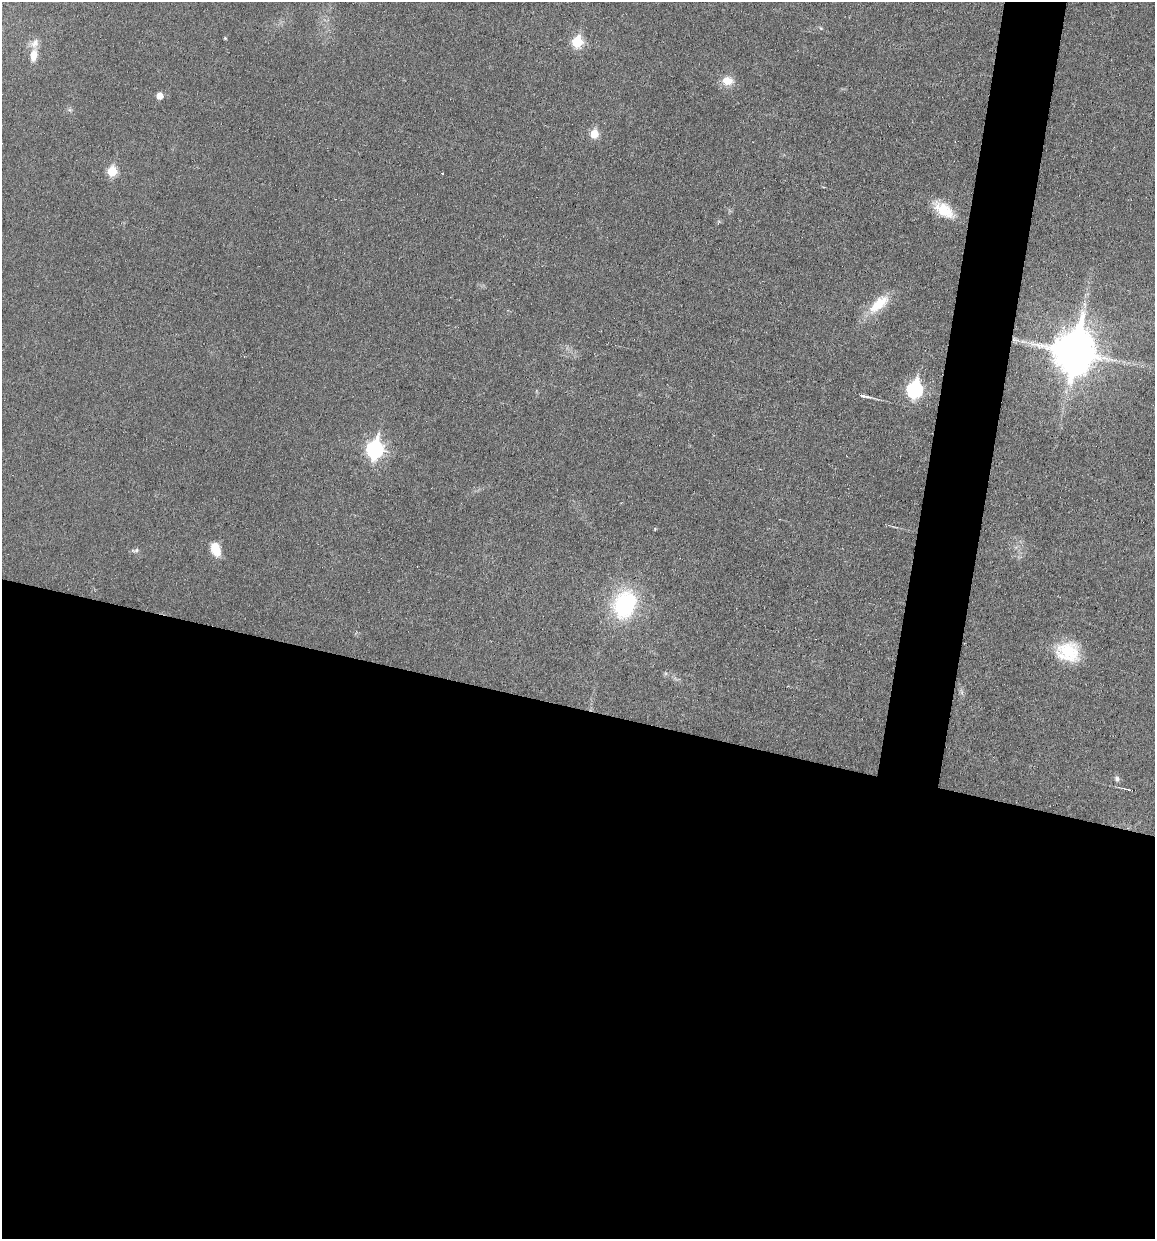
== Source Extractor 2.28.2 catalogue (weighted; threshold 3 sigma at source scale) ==
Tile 14 of 4 x 4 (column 2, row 4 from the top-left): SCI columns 1271-2423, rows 2-1238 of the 4970 x 4950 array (HDU 1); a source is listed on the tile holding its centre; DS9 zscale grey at full resolution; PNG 1157 x 1241 px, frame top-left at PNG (2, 2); no overlay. Shown black and unused: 46% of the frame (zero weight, under 3 of 6 exposures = <1% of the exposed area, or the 3 px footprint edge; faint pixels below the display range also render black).
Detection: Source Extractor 2.28.2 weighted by HDU 2 'WHT'; one run over the whole footprint, this tile lists its part. Background 0.0336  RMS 0.004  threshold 0.0165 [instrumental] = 3 sigma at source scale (4.09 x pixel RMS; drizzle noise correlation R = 1.36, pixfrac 0.8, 0.05/0.05 arcsec/px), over >= 5 px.
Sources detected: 21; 1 inside a brighter listed object's ellipse — not listed separately; the other 20 listed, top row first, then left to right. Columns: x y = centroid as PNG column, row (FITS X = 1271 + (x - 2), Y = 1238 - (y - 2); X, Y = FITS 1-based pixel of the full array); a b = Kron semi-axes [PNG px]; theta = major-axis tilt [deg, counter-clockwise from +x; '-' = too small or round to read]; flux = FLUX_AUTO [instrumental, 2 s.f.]
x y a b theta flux
225 38 4 3 - 0.39
577 42 6 6 - 23
34 55 18 9 82 4.4
727 81 15 11 -6 4.7
160 96 6 5 - 3.4
594 134 6 5 - 9.7
112 171 6 6 - 15
944 210 29 14 -36 10
878 304 30 12 42 11
1074 352 14 12 79 1400
914 389 8 7 - 74
864 396 13 4 -13 2.3
375 449 9 7 77 100
655 529 4 4 - 0.37
215 549 15 9 -70 7
136 550 7 5 45 0.81
625 604 30 22 70 39
1068 652 28 23 -14 16
1117 779 7 6 - 1
1129 789 7 2 -22 0.43